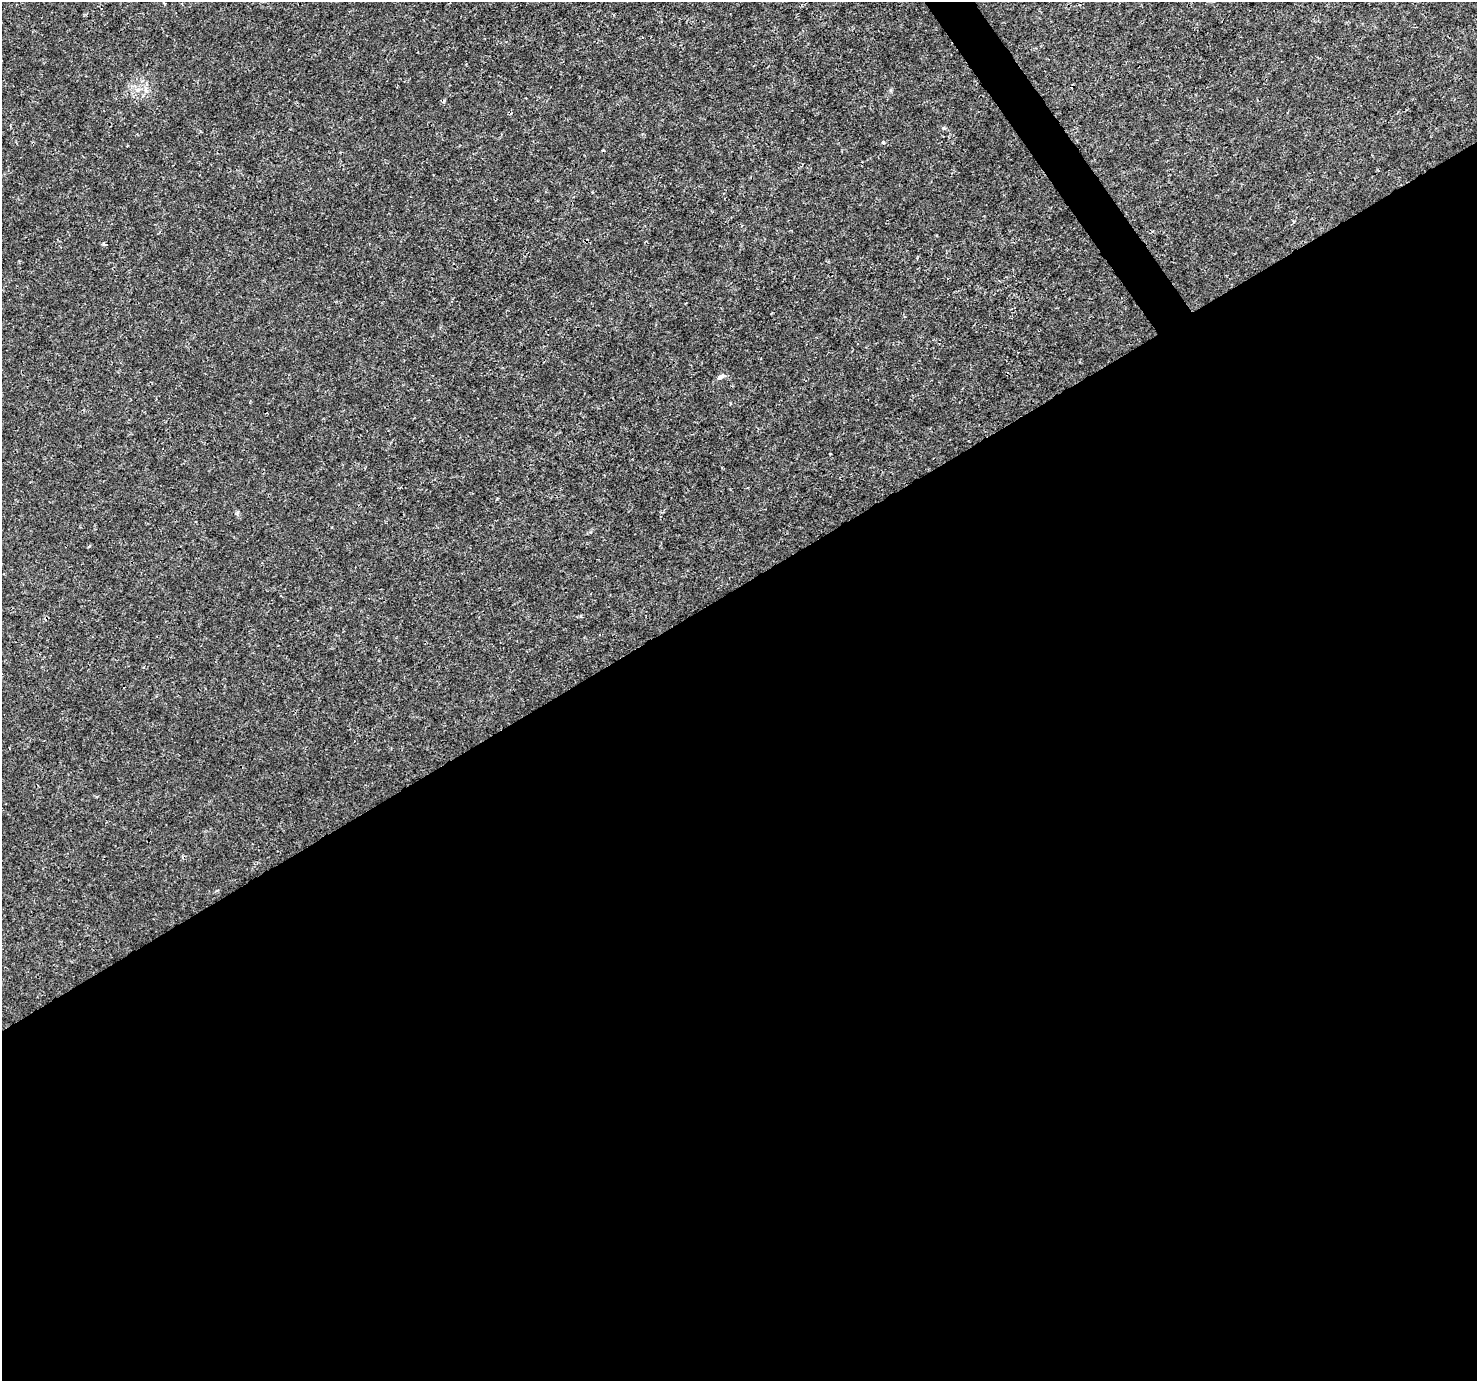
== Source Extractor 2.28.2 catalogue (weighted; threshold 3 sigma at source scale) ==
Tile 15 of 4 x 4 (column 3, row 4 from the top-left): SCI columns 2955-4429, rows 183-1561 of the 5904 x 5819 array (HDU 1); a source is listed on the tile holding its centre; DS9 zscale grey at full resolution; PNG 1479 x 1383 px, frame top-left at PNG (2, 2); no overlay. Shown black and unused: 58% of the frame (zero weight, under 3 of 4 exposures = <1% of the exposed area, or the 3 px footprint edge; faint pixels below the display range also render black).
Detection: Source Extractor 2.28.2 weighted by HDU 2 'WHT'; one run over the whole footprint, this tile lists its part. Background 0.0025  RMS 0.0011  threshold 0.00494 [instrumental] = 3 sigma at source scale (4.5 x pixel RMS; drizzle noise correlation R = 1.50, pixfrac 1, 0.0396/0.0396 arcsec/px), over >= 5 px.
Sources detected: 7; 1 cosmic-ray / hot-pixel residue — not listed; the other 6 listed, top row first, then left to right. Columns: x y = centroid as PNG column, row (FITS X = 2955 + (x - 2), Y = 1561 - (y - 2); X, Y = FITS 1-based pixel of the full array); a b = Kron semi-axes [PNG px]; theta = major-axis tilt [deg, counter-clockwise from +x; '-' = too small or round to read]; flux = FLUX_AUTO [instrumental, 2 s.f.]
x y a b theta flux
138 89 7 4 19 0.26
944 128 5 5 - 0.15
883 142 4 4 - 0.18
104 244 4 4 - 0.22
720 377 9 6 17 0.41
581 616 5 3 - 0.12